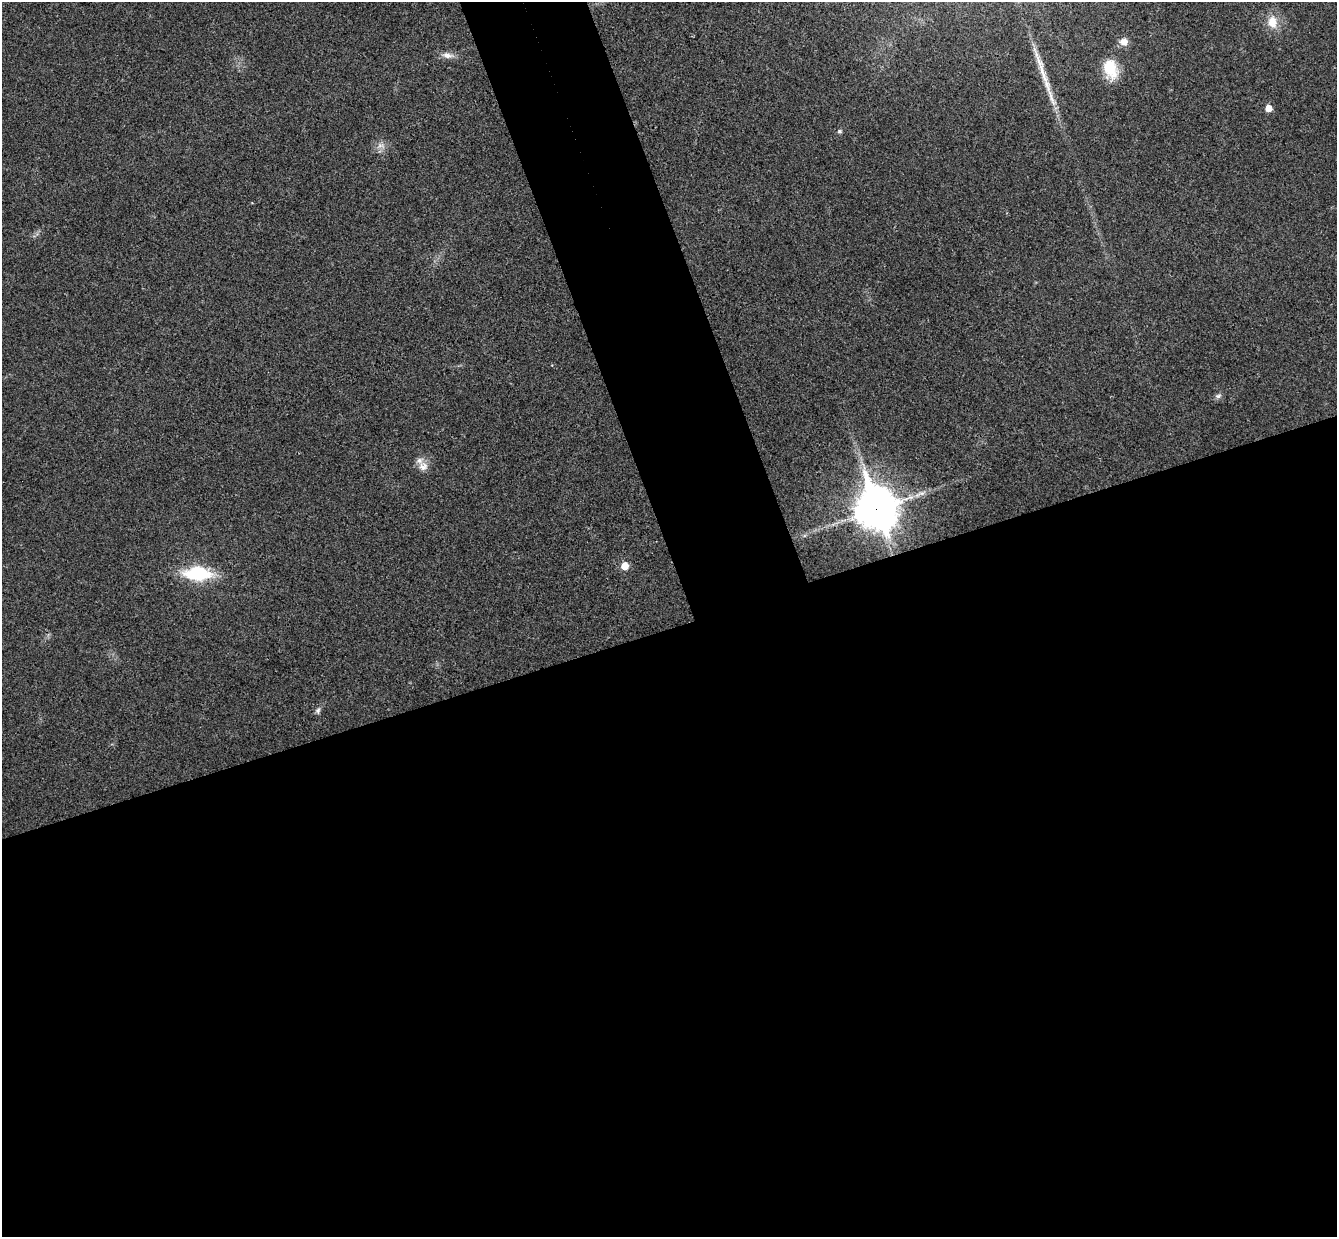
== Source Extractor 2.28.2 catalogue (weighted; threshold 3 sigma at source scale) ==
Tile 15 of 4 x 4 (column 3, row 4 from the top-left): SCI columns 2725-4059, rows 171-1405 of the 5452 x 5404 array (HDU 1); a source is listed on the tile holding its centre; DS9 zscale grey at full resolution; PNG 1339 x 1239 px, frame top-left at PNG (2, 2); no overlay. Shown black and unused: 54% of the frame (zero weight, under 3 of 4 exposures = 6% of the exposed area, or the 3 px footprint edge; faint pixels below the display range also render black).
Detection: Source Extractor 2.28.2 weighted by HDU 2 'WHT'; one run over the whole footprint, this tile lists its part. Background 0.0357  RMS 0.0062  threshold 0.0277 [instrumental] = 3 sigma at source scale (4.5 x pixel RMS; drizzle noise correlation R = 1.50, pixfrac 1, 0.05/0.05 arcsec/px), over >= 5 px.
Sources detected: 14; all 14 listed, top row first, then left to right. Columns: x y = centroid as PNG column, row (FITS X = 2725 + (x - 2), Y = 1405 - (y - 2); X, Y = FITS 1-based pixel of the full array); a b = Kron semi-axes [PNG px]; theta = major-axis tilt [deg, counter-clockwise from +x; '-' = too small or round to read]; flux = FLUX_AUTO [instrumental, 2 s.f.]
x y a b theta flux
1272 22 16 11 -82 9
1124 42 11 9 -13 4.1
447 55 14 8 -11 3.9
1110 68 22 14 -71 18
1043 74 41 7 -71 14
1269 108 5 5 - 5.8
840 131 6 4 -1 1
380 145 10 5 0 2.4
1218 396 9 6 10 1.7
423 466 14 12 41 5.5
876 509 16 13 -71 1800
625 566 5 5 - 10
197 574 20 10 -2 50
318 711 8 6 85 1.7
Overlapping masked pixels (flux is a lower limit): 1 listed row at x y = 876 509